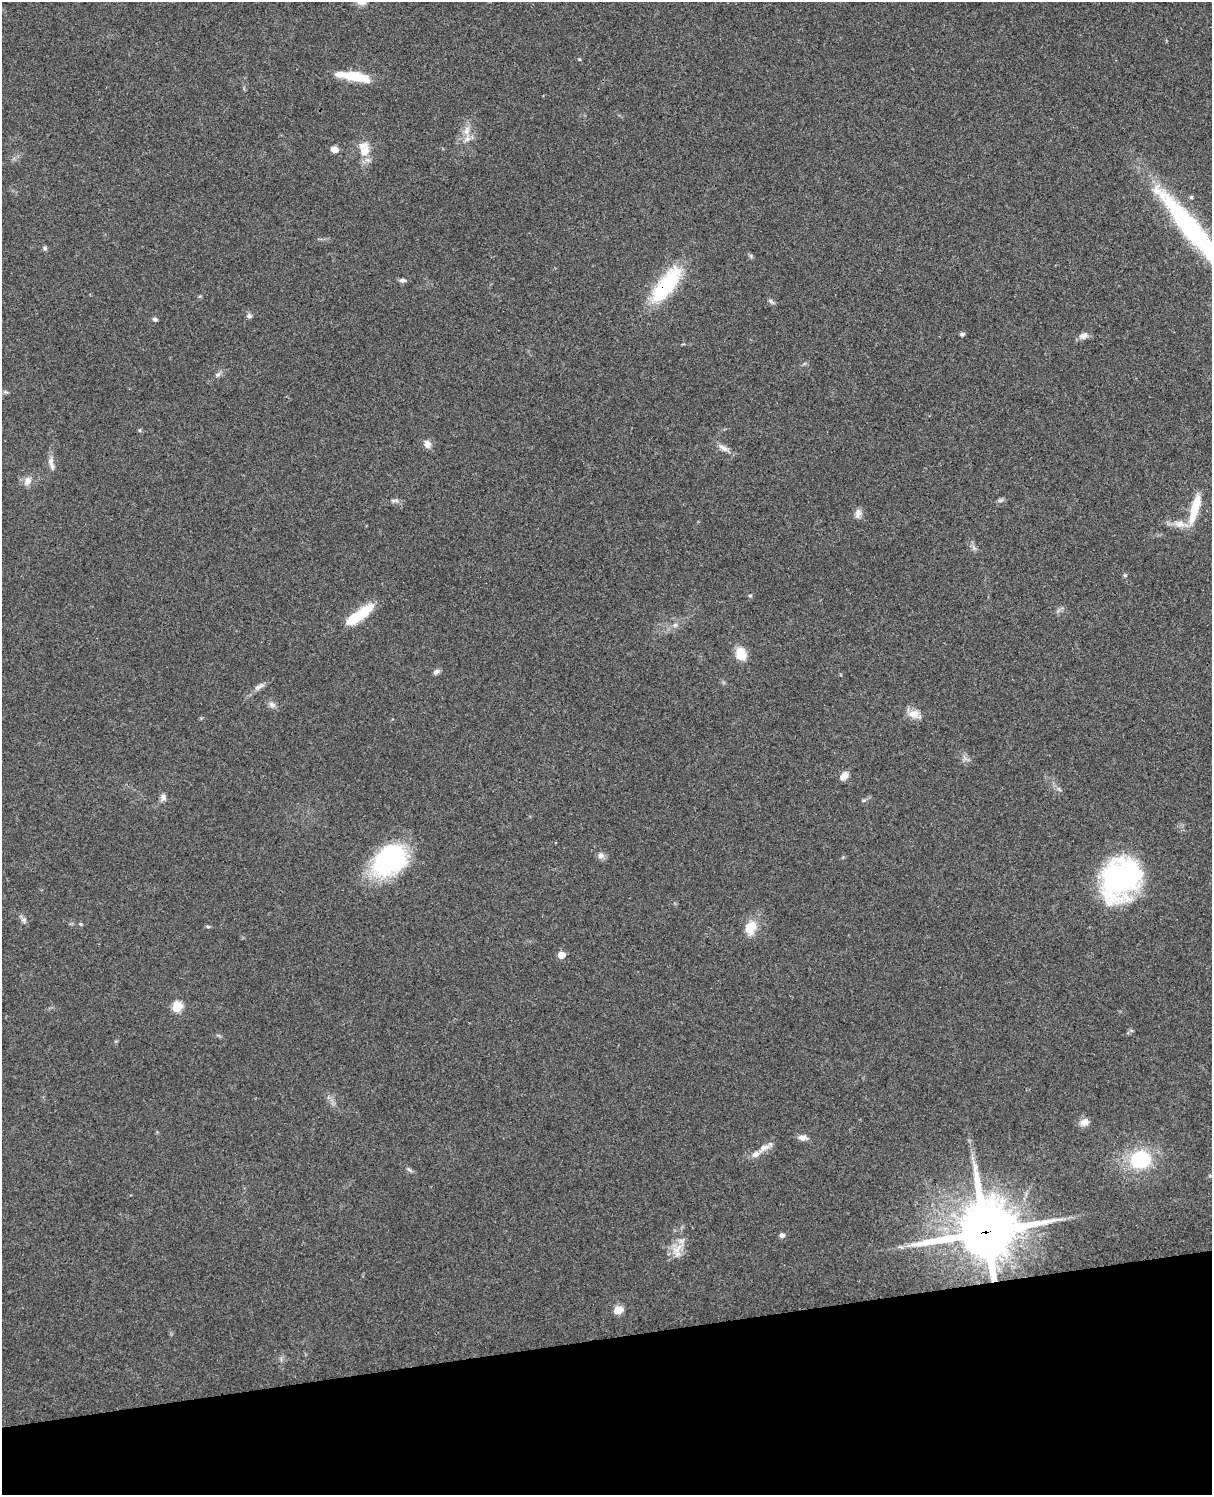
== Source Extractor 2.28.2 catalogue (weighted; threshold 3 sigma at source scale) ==
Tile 10 of 4 x 3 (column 2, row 3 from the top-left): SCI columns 1329-2538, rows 166-1658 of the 5079 x 4922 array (HDU 1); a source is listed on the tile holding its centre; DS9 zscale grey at full resolution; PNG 1214 x 1497 px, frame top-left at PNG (2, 2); no overlay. Shown black and unused: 10% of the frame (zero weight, under 3 of 4 exposures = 6% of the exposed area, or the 3 px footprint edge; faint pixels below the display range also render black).
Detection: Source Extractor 2.28.2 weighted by HDU 2 'WHT'; one run over the whole footprint, this tile lists its part. Background 0.0911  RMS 0.0062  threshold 0.0279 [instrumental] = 3 sigma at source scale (4.5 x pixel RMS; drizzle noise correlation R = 1.50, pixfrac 1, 0.05/0.05 arcsec/px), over >= 5 px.
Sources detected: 62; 4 inside a brighter listed object's ellipse — not listed separately; the other 58 listed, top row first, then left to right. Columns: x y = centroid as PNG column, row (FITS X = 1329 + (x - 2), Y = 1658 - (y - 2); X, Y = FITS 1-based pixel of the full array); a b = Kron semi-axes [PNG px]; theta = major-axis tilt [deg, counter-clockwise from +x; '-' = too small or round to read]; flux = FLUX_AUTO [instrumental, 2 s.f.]
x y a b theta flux
579 59 5 3 - 0.52
356 77 30 10 -10 18
466 131 13 7 87 4.6
334 149 8 6 -16 4.2
364 151 19 14 60 9.2
1191 197 5 5 - 0.94
1192 230 118 18 -50 120
45 248 6 5 - 1.1
751 256 7 4 -72 0.92
403 280 9 5 -1 1.8
666 285 47 17 53 47
771 301 7 4 -45 1.3
249 316 7 6 - 1.6
155 319 7 5 -19 1.1
962 334 6 5 - 1.2
1083 336 14 8 24 3.1
218 375 8 6 35 1.7
5 392 7 5 -7 1
427 444 10 8 -84 3.4
723 448 14 7 -30 3.5
52 466 14 6 -61 2.8
27 481 12 9 62 3.9
394 500 13 4 0 1.8
1000 500 9 4 8 1.3
1195 508 37 8 75 18
858 513 12 8 80 3
1180 524 24 9 -13 6.9
974 548 8 5 -45 1.6
1125 575 5 4 - 0.91
750 596 5 4 - 0.76
358 615 34 9 35 26
675 625 6 6 - 1.6
741 654 12 9 -71 14
436 672 8 6 40 2
259 686 19 6 30 3.2
272 705 11 7 -27 2.5
913 714 16 10 4 5.9
844 776 11 7 49 4.2
163 797 10 7 81 2.3
864 800 6 4 19 0.88
600 855 9 8 - 2.6
389 861 38 27 41 76
1121 879 46 36 57 110
24 920 8 7 - 1.8
80 924 5 4 - 0.79
208 926 6 4 -2 0.8
750 928 18 14 71 11
561 955 5 5 - 10
177 1007 6 5 - 32
1085 1122 12 10 22 4
802 1138 11 6 -8 3.6
764 1147 15 9 23 4.6
1140 1159 21 18 10 40
409 1169 7 4 -43 1.2
986 1232 21 18 16 3700
782 1235 5 5 - 2.5
677 1249 25 8 44 7.6
618 1310 6 5 - 20
Overlapping masked pixels (flux is a lower limit): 3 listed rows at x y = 1192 230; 666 285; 986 1232
Isophote crosses this tile's border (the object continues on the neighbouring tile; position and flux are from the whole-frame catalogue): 1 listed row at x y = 1192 230